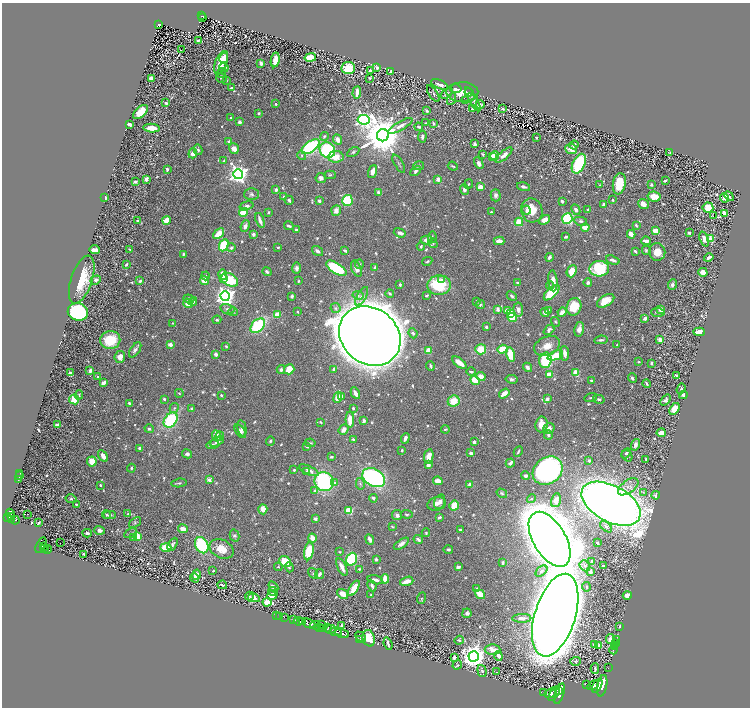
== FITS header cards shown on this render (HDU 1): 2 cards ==
NAXIS1  =                 1496
NAXIS2  =                 1411

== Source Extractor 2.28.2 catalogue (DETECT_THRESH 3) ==
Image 1496 x 1411 px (HDU 1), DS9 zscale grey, zoomed out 1/2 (1 PNG px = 2 x 2 image px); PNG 752 x 710 px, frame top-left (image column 1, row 1410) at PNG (2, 3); each listed source drawn as its Kron ellipse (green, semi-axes under 4 px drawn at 4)
Background 0.46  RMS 0.0096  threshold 0.0288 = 3 sigma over >= 5 px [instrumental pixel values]
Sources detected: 997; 57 cannot appear on this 1/2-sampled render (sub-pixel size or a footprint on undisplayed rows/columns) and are neither listed nor drawn; of the other 940, the 500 brightest by FLUX_AUTO listed and drawn (440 fainter detections omitted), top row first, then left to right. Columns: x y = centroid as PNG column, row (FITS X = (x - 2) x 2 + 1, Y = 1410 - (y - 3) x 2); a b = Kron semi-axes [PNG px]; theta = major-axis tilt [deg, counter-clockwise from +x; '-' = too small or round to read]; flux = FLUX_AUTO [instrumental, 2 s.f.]
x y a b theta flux
202 16 4 2 - 73
203 18 4 1 - 43
159 24 4 3 - 150
198 41 4 4 - 2.7
181 50 2 1 - 6.2
310 57 6 4 11 42
224 58 5 4 - 11
275 60 7 3 79 26
221 63 12 6 68 49
261 63 3 3 - 11
224 68 5 3 - 7.1
348 68 7 6 - 64
377 68 3 3 - 6.7
370 70 3 2 - 3.2
390 71 3 2 - 2.4
222 73 5 2 - 2.2
152 78 4 3 - 19
221 78 5 3 - 3.1
370 78 2 2 - 3.4
226 81 3 3 - 2.4
439 84 9 4 -23 12
231 88 3 3 - 4.8
456 89 5 3 - 7.2
357 92 6 2 85 16
462 92 16 9 1 28
469 92 4 2 - 3
447 93 7 2 35 4
433 94 9 3 -56 3.6
468 98 7 4 29 3
451 99 6 4 65 3.1
473 99 14 4 -60 6.8
166 103 3 3 - 5.5
276 104 2 2 - 6.9
480 104 4 3 - 2.3
472 108 3 2 - 2.7
503 109 3 2 - 3.2
427 111 3 3 - 4.2
140 112 9 5 45 33
259 113 3 2 - 4.3
231 118 2 2 - 4.1
364 120 6 5 - 730
239 122 3 3 - 5.7
425 123 3 3 - 2.5
129 124 4 2 - 17
434 124 3 3 - 3.6
400 126 14 4 30 12
419 127 4 3 - 2.3
152 128 8 4 -5 28
383 135 6 6 - 8600
324 136 4 3 - 3.4
422 137 6 3 83 4.1
536 138 2 2 - 3
338 139 5 4 - 15
229 141 4 3 - 3.8
474 144 4 3 - 5.9
574 145 4 3 - 7.9
310 147 10 5 35 260
234 149 5 4 - 16
571 149 6 5 - 18
198 150 5 3 - 4.7
327 150 8 7 - 200
353 152 7 3 30 2.9
193 153 5 4 - 15
670 153 3 2 - 3.6
482 154 4 2 - 2.4
302 155 5 4 - 3.5
504 155 10 4 41 16
494 156 4 3 - 43
336 157 7 6 - 27
492 157 2 2 - 12
224 160 3 3 - 2.5
479 163 6 4 -62 11
399 164 10 2 -59 3
579 164 10 6 65 130
418 166 5 3 - 4.5
453 166 5 2 - 2.5
167 169 3 2 - 4.4
415 171 6 4 48 5.9
373 172 7 4 70 13
238 174 5 5 - 1100
330 175 6 3 0 2.7
321 178 5 5 - 6.9
146 179 4 2 - 9.9
438 179 3 2 - 18
665 181 3 2 - 3
135 182 3 3 - 4.7
469 184 5 3 - 3
619 184 11 6 80 57
651 184 4 3 - 2.8
599 185 3 3 - 2.2
480 187 4 3 - 19
523 187 7 3 -13 7
464 189 5 4 - 8.6
276 190 4 3 - 6
379 193 3 3 - 14
251 194 7 6 - 5.4
496 195 6 5 - 6.3
729 196 5 3 - 3.6
105 197 3 2 - 8.1
284 197 3 3 - 3.6
654 197 6 5 - 29
724 198 5 3 - 11
289 200 4 3 - 5.4
613 200 3 3 - 3.3
319 201 4 3 - 4.5
347 201 5 5 - 130
562 201 3 3 - 5.1
643 204 6 4 -40 13
604 205 4 3 - 5.6
246 206 7 4 16 7.7
708 208 5 5 - 40
336 210 5 5 - 12
526 210 4 3 - 3.9
532 210 12 10 -67 43
576 210 6 4 -62 8.1
588 210 4 3 - 3.1
243 212 4 4 - 34
268 212 3 3 - 2.9
491 212 2 2 - 3
724 213 4 3 - 12
714 215 2 2 - 22
567 218 5 5 - 220
166 220 4 3 - 25
260 220 7 2 -71 10
544 220 6 4 34 15
138 221 4 3 - 4.8
581 221 6 4 -10 4.8
519 222 4 4 - 32
636 225 4 2 - 2.9
245 226 6 4 66 8.6
289 226 5 3 - 5.6
585 227 4 3 - 29
296 230 2 2 - 6.9
656 231 3 3 - 40
400 233 6 3 -20 9.7
689 233 3 2 - 4.4
219 234 6 4 42 26
253 234 3 3 - 6.6
631 234 4 3 - 19
432 237 6 3 85 3.3
566 237 3 2 - 4.2
704 239 8 4 -70 10
710 239 3 3 - 55
427 240 6 4 1 16
499 241 5 3 - 14
646 241 5 3 - 10
433 243 5 3 - 2.6
224 245 6 4 65 84
421 246 4 3 - 3.6
278 247 3 2 - 3.3
231 248 4 3 - 4.7
129 249 3 2 - 2.8
94 250 5 3 - 16
646 250 5 4 - 2.9
317 251 6 3 -35 7.2
345 251 4 2 - 6.8
635 251 4 2 - 3.3
657 252 9 8 - 23
183 254 4 3 - 3.2
549 257 4 3 - 6.3
709 258 5 3 - 8.1
613 260 7 3 -17 7.5
427 261 5 3 - 2.8
126 264 3 2 - 5.8
359 264 5 3 - 3.3
375 267 3 2 - 5.7
297 268 5 4 - 7.1
336 268 11 5 -33 150
356 269 8 5 -66 10
599 269 10 7 3 140
572 271 6 5 - 35
267 272 4 3 - 3.7
703 272 5 4 - 15
223 275 5 3 - 26
206 276 4 3 - 3.1
224 278 3 3 - 12
82 280 25 10 71 76
96 280 5 4 - 7.1
230 280 9 6 -31 91
441 280 2 2 - 4.8
140 281 3 3 - 5.9
205 281 4 3 - 48
298 281 2 2 - 2.7
553 281 10 4 -85 19
588 282 4 4 - 6.1
517 283 3 3 - 2.9
672 284 5 3 - 6
400 285 3 2 - 3.8
439 285 12 10 5 110
550 285 4 3 - 2.3
390 293 4 3 - 3
552 293 10 4 44 69
358 295 5 4 - 3.6
426 295 3 2 - 3.4
225 296 5 4 - 1300
292 296 3 3 - 3.9
362 296 10 4 61 9
512 296 5 3 - 4.6
189 299 5 3 - 10
193 301 4 2 - 7.5
477 301 2 2 - 5
606 301 9 5 30 31
188 303 5 4 - 15
480 305 4 4 - 3.1
574 307 9 7 70 48
335 308 5 5 - 5.4
227 309 7 5 -14 6.2
498 309 4 3 - 8.5
660 309 4 3 - 17
518 310 7 4 -83 8.6
548 310 3 3 - 4.1
507 311 4 3 - 29
78 312 10 8 -9 340
233 312 5 3 - 2.4
298 312 3 2 - 2.6
562 312 5 3 - 12
658 312 6 3 -5 4.7
510 313 4 4 - 20
545 313 4 3 - 10
277 315 3 3 - 28
512 318 4 4 - 53
645 318 4 3 - 11
217 320 4 3 - 3.2
556 322 5 3 - 2.5
173 323 4 3 - 2.3
258 326 8 5 45 130
486 327 3 2 - 5.2
579 329 7 5 79 11
549 330 6 3 41 5.1
699 332 5 3 - 26
413 333 5 3 - 4.3
370 336 33 27 -39 9000
660 339 3 2 - 18
110 340 10 9 - 67
601 340 7 2 6 5.2
170 344 4 3 - 12
617 344 3 2 - 2.2
226 346 3 3 - 2.5
547 346 13 9 22 22
481 349 5 5 - 45
503 349 5 3 - 44
135 350 8 4 56 7.4
429 351 3 2 - 52
565 353 7 4 -86 12
216 354 3 3 - 8.1
510 354 7 4 -76 49
555 355 8 4 22 49
120 357 6 5 - 13
545 360 8 6 77 130
639 362 4 2 - 2.3
459 363 8 3 -38 25
651 363 3 2 - 4.4
430 366 5 2 - 3.6
527 367 5 3 - 7.7
281 369 4 3 - 6.9
289 369 5 5 - 36
333 369 3 3 - 6.1
90 370 3 3 - 10
471 371 4 2 - 3.1
576 372 4 3 - 36
70 373 2 2 - 8.2
549 375 3 3 - 29
676 375 3 3 - 3.3
98 377 3 2 - 2.6
481 377 5 4 - 22
632 378 5 3 - 4.6
512 379 6 4 -10 4.7
475 380 5 4 - 53
591 381 3 2 - 3.3
104 382 4 2 - 12
647 383 4 2 - 3.4
681 389 5 3 - 3.2
179 393 4 3 - 2.3
355 393 6 3 -63 10
504 393 6 3 35 18
79 395 5 3 - 3
221 395 3 3 - 3.5
683 395 4 3 - 4.9
341 396 3 3 - 8.6
338 397 5 3 - 24
591 397 6 3 16 3
74 399 5 5 - 33
164 399 3 3 - 4.2
547 399 4 3 - 6.4
599 399 6 4 -14 4.5
666 400 6 4 50 4.3
454 401 6 5 - 36
130 403 4 2 - 5.5
174 408 5 3 - 3.8
192 408 4 3 - 4.1
353 408 3 2 - 4.7
674 409 6 4 56 33
171 420 8 6 52 140
350 420 8 4 -89 23
364 421 4 3 - 4.8
320 422 3 2 - 2.9
542 424 8 6 82 23
57 425 3 2 - 5.3
242 428 8 4 -78 6.5
549 428 6 5 - 11
149 429 4 4 - 3.6
445 429 4 3 - 3
344 430 5 4 - 12
240 431 8 4 -55 6.8
661 433 4 3 - 25
548 435 4 4 - 4.6
216 436 5 4 - 26
220 436 4 3 - 8.2
405 438 5 3 - 12
353 439 3 3 - 4
270 441 5 4 - 3.4
217 442 7 4 27 8.5
474 442 3 3 - 6.1
310 443 5 3 - 2.9
213 445 6 4 14 5
635 445 6 4 72 7.6
307 446 3 2 - 5.3
140 448 2 2 - 4.1
402 450 3 2 - 2.5
518 452 5 2 - 3.9
471 453 3 3 - 6.7
626 453 6 3 45 5
187 454 5 4 - 4.9
103 456 6 3 -58 19
429 456 7 4 81 23
627 456 6 5 - 3.8
331 457 3 3 - 2.5
646 459 4 3 - 2.2
92 461 5 4 - 24
589 461 4 3 - 3.2
510 463 4 3 - 11
428 465 3 3 - 11
131 468 4 3 - 3.1
294 470 2 2 - 3.9
309 470 10 4 -25 12
548 471 16 13 37 540
307 472 3 3 - 3.8
20 473 4 1 - 28
19 476 3 2 - 40
526 476 4 4 - 5.4
374 478 12 8 -28 360
18 479 3 1 - 130
209 480 2 2 - 29
438 481 5 3 - 22
324 482 10 9 - 210
179 483 7 3 9 3.2
335 483 4 3 - 7.3
360 484 6 4 -77 3.4
100 485 2 2 - 3.8
470 485 3 3 - 10
628 487 12 6 36 13
315 490 4 3 - 4.6
643 492 4 3 - 2.8
502 493 5 4 - 3.9
656 495 4 2 - 9.4
373 498 4 3 - 5.2
71 499 5 4 - 2.8
532 499 5 3 - 3
556 500 7 5 77 14
440 502 7 5 69 9.5
76 504 3 2 - 3.2
437 504 9 6 15 12
611 504 32 18 -28 3100
454 506 5 4 - 43
263 509 5 4 - 19
349 511 4 4 - 53
10 514 6 4 -72 360
28 514 2 1 - 2.9
128 514 3 3 - 2.7
407 514 6 3 -4 3.4
106 515 4 3 - 3
110 515 6 3 -3 4.3
397 515 5 5 - 6.1
8 517 3 2 - 270
12 517 2 2 - 41
439 517 3 2 - 4.9
12 519 2 1 - 88
315 519 4 3 - 5.2
15 520 4 2 - 100
135 522 7 3 38 2.7
38 523 3 2 - 2.7
392 527 3 2 - 2.4
606 527 7 4 -42 4.8
183 529 5 3 - 18
100 530 5 4 - 7.6
460 530 3 2 - 3.9
87 533 4 3 - 4.9
131 533 7 3 27 2.5
426 533 4 4 - 2.5
138 536 4 3 - 32
234 536 6 5 - 4.9
134 538 3 3 - 8.5
312 538 4 3 - 20
370 539 5 3 - 9.5
418 539 5 3 - 4.9
550 539 30 16 -59 7600
60 543 2 1 - 5.4
597 543 3 2 - 3.2
172 544 7 3 61 4.6
401 544 9 4 34 8.6
41 545 8 4 64 540
202 545 8 6 -64 120
44 546 2 1 - 41
166 547 5 4 - 63
44 548 2 1 - 74
47 549 4 2 - 120
221 549 13 9 -24 30
448 549 5 3 - 2.9
309 551 9 4 79 72
339 552 2 2 - 2.6
84 554 3 2 - 3.8
351 559 6 5 - 190
376 559 3 3 - 5.3
285 561 6 5 - 49
592 561 3 2 - 2.8
503 563 3 2 - 4.3
585 566 6 4 -50 4.9
603 566 2 2 - 3.2
278 567 4 4 - 2.4
289 567 5 4 - 3.3
342 567 9 3 -64 17
458 567 4 2 - 5.7
359 569 3 2 - 2.7
213 571 2 2 - 3.1
541 571 7 4 42 6.4
591 572 3 2 - 5.9
313 573 6 4 -55 2.7
319 574 5 3 - 5.2
196 575 5 4 - 11
195 578 5 3 - 5.7
385 579 5 3 - 36
375 580 8 3 -14 9.3
407 581 7 3 18 25
222 585 5 2 - 3.6
372 586 6 3 -65 6.9
273 587 6 3 -58 8.3
586 587 5 4 - 2.8
354 588 9 4 57 32
477 588 4 3 - 2.7
273 591 4 3 - 6.5
343 594 6 4 -36 20
480 594 5 3 - 49
272 595 5 3 - 25
371 595 3 2 - 2.2
627 595 4 3 - 14
249 596 4 3 - 3
254 598 6 4 -10 14
421 598 6 4 72 2.8
267 602 4 3 - 52
467 613 5 4 - 5.9
277 615 3 1 - 6
555 615 43 20 73 11000
280 616 2 1 - 12
285 617 2 1 - 28
522 618 9 4 0 11
294 619 3 2 - 140
299 621 5 2 - 560
303 622 3 2 - 260
309 624 7 3 -25 1200
316 625 5 3 - 500
322 625 3 2 - 81
342 625 3 2 - 4.9
620 626 3 2 - 3.4
319 627 3 2 - 170
324 628 4 2 - 310
328 628 4 2 - 240
331 629 5 2 - 230
336 632 6 2 -11 600
342 633 7 2 -21 750
361 637 6 3 -47 2.5
369 638 8 6 -73 38
359 639 2 1 - 9.3
610 639 5 4 - 14
459 640 5 4 - 2.9
617 640 3 1 - 10
616 643 2 1 - 21
388 644 6 2 -71 6.2
594 644 4 3 - 4.2
598 646 4 3 - 27
615 646 3 1 - 100
614 649 5 1 - 130
492 650 8 5 0 24
474 656 5 5 - 2500
498 656 5 3 - 9.6
454 658 3 3 - 10
575 661 5 3 - 3.4
457 665 5 4 - 2.3
608 668 2 1 - 8.3
595 669 5 2 - 3.3
482 671 6 4 -73 3.9
497 672 2 2 - 2.8
587 685 2 1 - 41
593 685 6 3 29 1400
597 686 7 3 61 1400
602 686 11 5 78 2500
558 690 3 2 - 330
544 693 2 1 - 39
550 693 6 3 27 1200
554 694 8 3 58 1400
559 694 11 4 72 1800
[440 fainter detections neither listed nor drawn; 57 sub-pixel or undisplayed-footprint detections neither listed nor drawn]